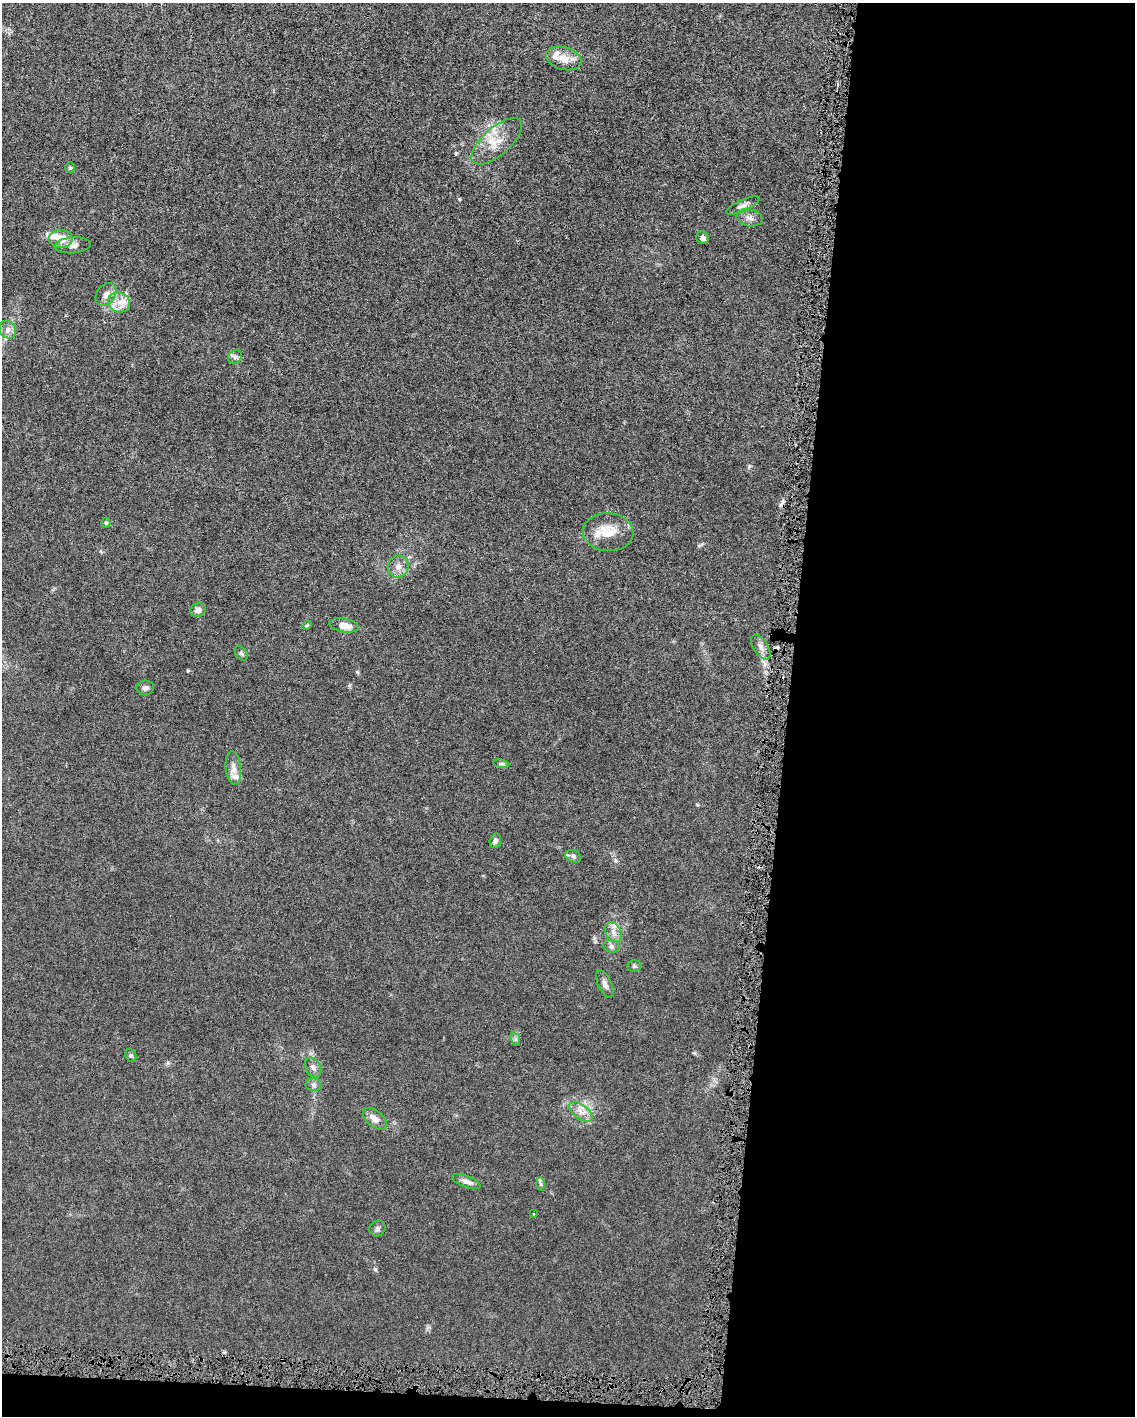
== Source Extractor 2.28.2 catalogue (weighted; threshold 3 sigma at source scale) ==
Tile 12 of 4 x 3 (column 4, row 3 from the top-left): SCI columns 3400-4532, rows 107-1520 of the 4532 x 4563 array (HDU 1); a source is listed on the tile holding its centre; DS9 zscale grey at full resolution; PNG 1137 x 1418 px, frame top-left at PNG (2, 3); each listed source drawn as its Kron ellipse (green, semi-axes under 4 px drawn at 4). Shown black and unused: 32% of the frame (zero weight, under 4 of 8 exposures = <1% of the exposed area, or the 3 px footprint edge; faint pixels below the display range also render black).
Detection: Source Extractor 2.28.2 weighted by HDU 2 'WHT'; one run over the whole footprint, this tile lists its part. Background 0.0155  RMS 0.0022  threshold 0.00912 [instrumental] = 3 sigma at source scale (4.09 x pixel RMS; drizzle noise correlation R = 1.36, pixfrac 0.8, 0.05/0.05 arcsec/px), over >= 5 px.
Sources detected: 47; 2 cosmic-ray / hot-pixel residue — neither listed nor drawn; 6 inside a brighter listed object's ellipse — not listed separately; the other 39 listed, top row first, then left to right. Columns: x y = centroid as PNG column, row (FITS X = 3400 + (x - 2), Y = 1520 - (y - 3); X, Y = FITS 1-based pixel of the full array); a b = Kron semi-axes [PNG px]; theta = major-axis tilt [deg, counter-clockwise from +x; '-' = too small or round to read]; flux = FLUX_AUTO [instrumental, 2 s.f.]
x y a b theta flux
564 58 18 11 -15 2.7
497 141 31 13 41 4.4
70 168 5 5 - 0.29
743 205 18 5 25 0.94
749 218 13 8 -10 1.2
703 238 6 6 - 0.77
61 239 11 9 -1 2.4
73 245 18 8 5 1.2
106 294 13 9 54 1.3
119 302 11 10 - 2
8 330 9 8 - 1
235 357 7 6 - 0.56
106 523 5 4 - 0.3
608 532 25 19 -4 5
398 567 11 10 - 1.4
198 610 8 6 16 1.1
307 625 5 4 - 0.26
344 625 14 7 -11 2.3
761 647 14 7 -57 1.1
241 653 8 5 -54 0.41
145 688 9 7 9 0.67
501 764 8 4 -8 0.35
233 768 16 8 -85 1.4
495 841 7 5 75 0.6
573 856 8 6 -22 0.53
613 932 10 7 -61 1.2
611 946 8 6 -15 0.58
634 966 7 5 -1 0.39
605 984 15 6 -66 0.94
515 1039 7 4 -72 0.39
131 1055 7 5 -68 0.42
313 1067 10 7 -62 0.93
314 1085 8 6 -1 0.58
581 1112 13 7 -37 1.5
375 1119 14 8 -40 1.6
466 1181 15 5 -21 1.1
540 1184 6 4 -89 0.38
533 1214 3 2 - 0.13
377 1229 8 7 - 0.6
Unlisted compact peaks at least as high as the median listed source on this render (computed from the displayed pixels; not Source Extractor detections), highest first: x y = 188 671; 357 672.